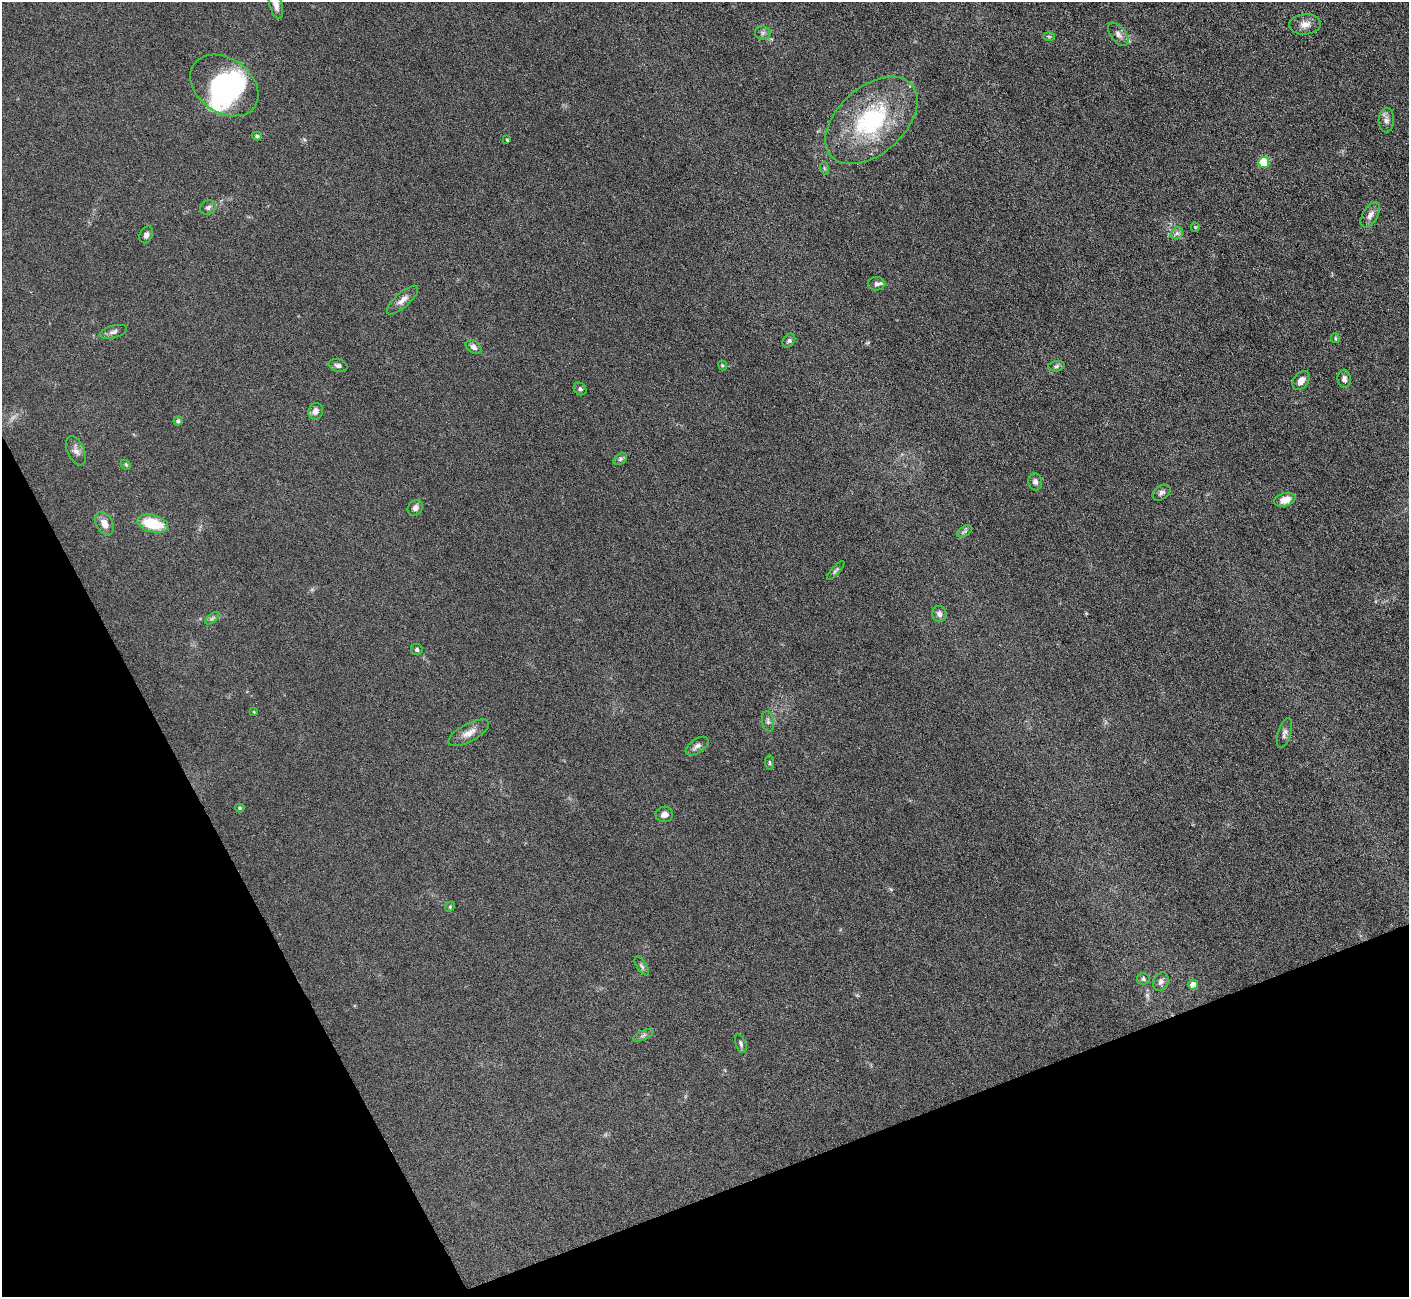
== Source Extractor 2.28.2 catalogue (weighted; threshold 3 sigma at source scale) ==
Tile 14 of 4 x 4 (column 2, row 4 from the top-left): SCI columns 1408-2814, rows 284-1578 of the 5627 x 5613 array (HDU 1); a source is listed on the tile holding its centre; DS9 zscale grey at full resolution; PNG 1411 x 1299 px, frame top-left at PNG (2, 2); each listed source drawn as its Kron ellipse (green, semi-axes under 4 px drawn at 4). Shown black and unused: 21% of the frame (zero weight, under 3 of 6 exposures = <1% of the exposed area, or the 3 px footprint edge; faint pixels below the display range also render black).
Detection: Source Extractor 2.28.2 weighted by HDU 2 'WHT'; one run over the whole footprint, this tile lists its part. Background 0.109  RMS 0.0089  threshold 0.0365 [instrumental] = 3 sigma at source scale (4.09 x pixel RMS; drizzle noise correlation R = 1.36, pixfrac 0.8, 0.05/0.05 arcsec/px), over >= 5 px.
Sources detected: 64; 1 too faint to see at this stretch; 3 inside a brighter object's white glare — neither listed nor drawn; the other 60 listed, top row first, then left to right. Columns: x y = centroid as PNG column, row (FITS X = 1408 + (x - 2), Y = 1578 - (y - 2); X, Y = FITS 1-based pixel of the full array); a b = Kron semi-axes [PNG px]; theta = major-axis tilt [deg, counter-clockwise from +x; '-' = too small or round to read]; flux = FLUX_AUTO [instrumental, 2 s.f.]
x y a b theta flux
276 4 15 6 -76 6.4
1305 24 16 10 4 6.4
763 33 8 7 - 2.4
1118 34 13 7 -52 4.4
1049 36 6 4 -2 1.1
224 85 37 27 -36 96
871 120 54 33 42 92
1386 120 12 7 87 3.7
257 136 5 4 - 1.4
507 140 3 3 - 1
1264 163 5 5 - 37
824 168 6 4 -72 1
208 207 8 7 - 2.4
1370 215 14 7 59 4.7
1195 227 4 4 - 0.83
1177 233 7 5 45 2.6
146 235 9 6 63 2.8
876 284 9 6 -2 3
403 300 20 7 42 6
113 332 14 6 15 3.1
1335 338 5 4 - 0.91
789 341 7 5 56 1.7
474 347 9 5 -35 3.3
338 365 9 6 -15 2.6
722 365 5 4 - 1
1056 366 8 5 9 1.9
1344 379 9 6 -84 3.4
1301 380 10 7 52 5.7
580 389 7 5 -43 1.9
316 411 8 7 - 4.5
178 421 4 4 - 1.1
76 451 15 8 -67 4.4
620 459 7 5 38 1.6
126 465 6 4 -46 1.1
1035 482 8 7 - 2.7
1161 493 10 7 36 2.7
1285 500 11 6 17 10
415 508 8 7 - 3.9
104 524 12 8 -63 7.2
153 524 16 8 -14 28
965 531 8 5 30 1.7
836 570 12 4 48 1.8
939 614 8 7 - 3.9
212 618 8 4 37 1.8
417 649 6 5 - 1.9
254 712 4 3 - 0.72
768 721 10 5 -79 2.4
469 733 22 9 28 7.4
1284 733 15 6 73 3.2
697 746 13 7 35 3.5
769 762 7 4 -84 1.3
240 808 5 4 - 1.1
664 814 9 7 10 4.4
450 907 5 4 - 0.95
642 966 11 5 -56 1.9
1143 979 6 6 - 2.1
1161 982 10 7 65 2.9
1193 985 5 5 - 5.7
643 1035 11 4 22 2.1
741 1044 10 5 -70 2.1
Isophote crosses this tile's border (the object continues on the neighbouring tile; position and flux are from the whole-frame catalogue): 1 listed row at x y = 276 4